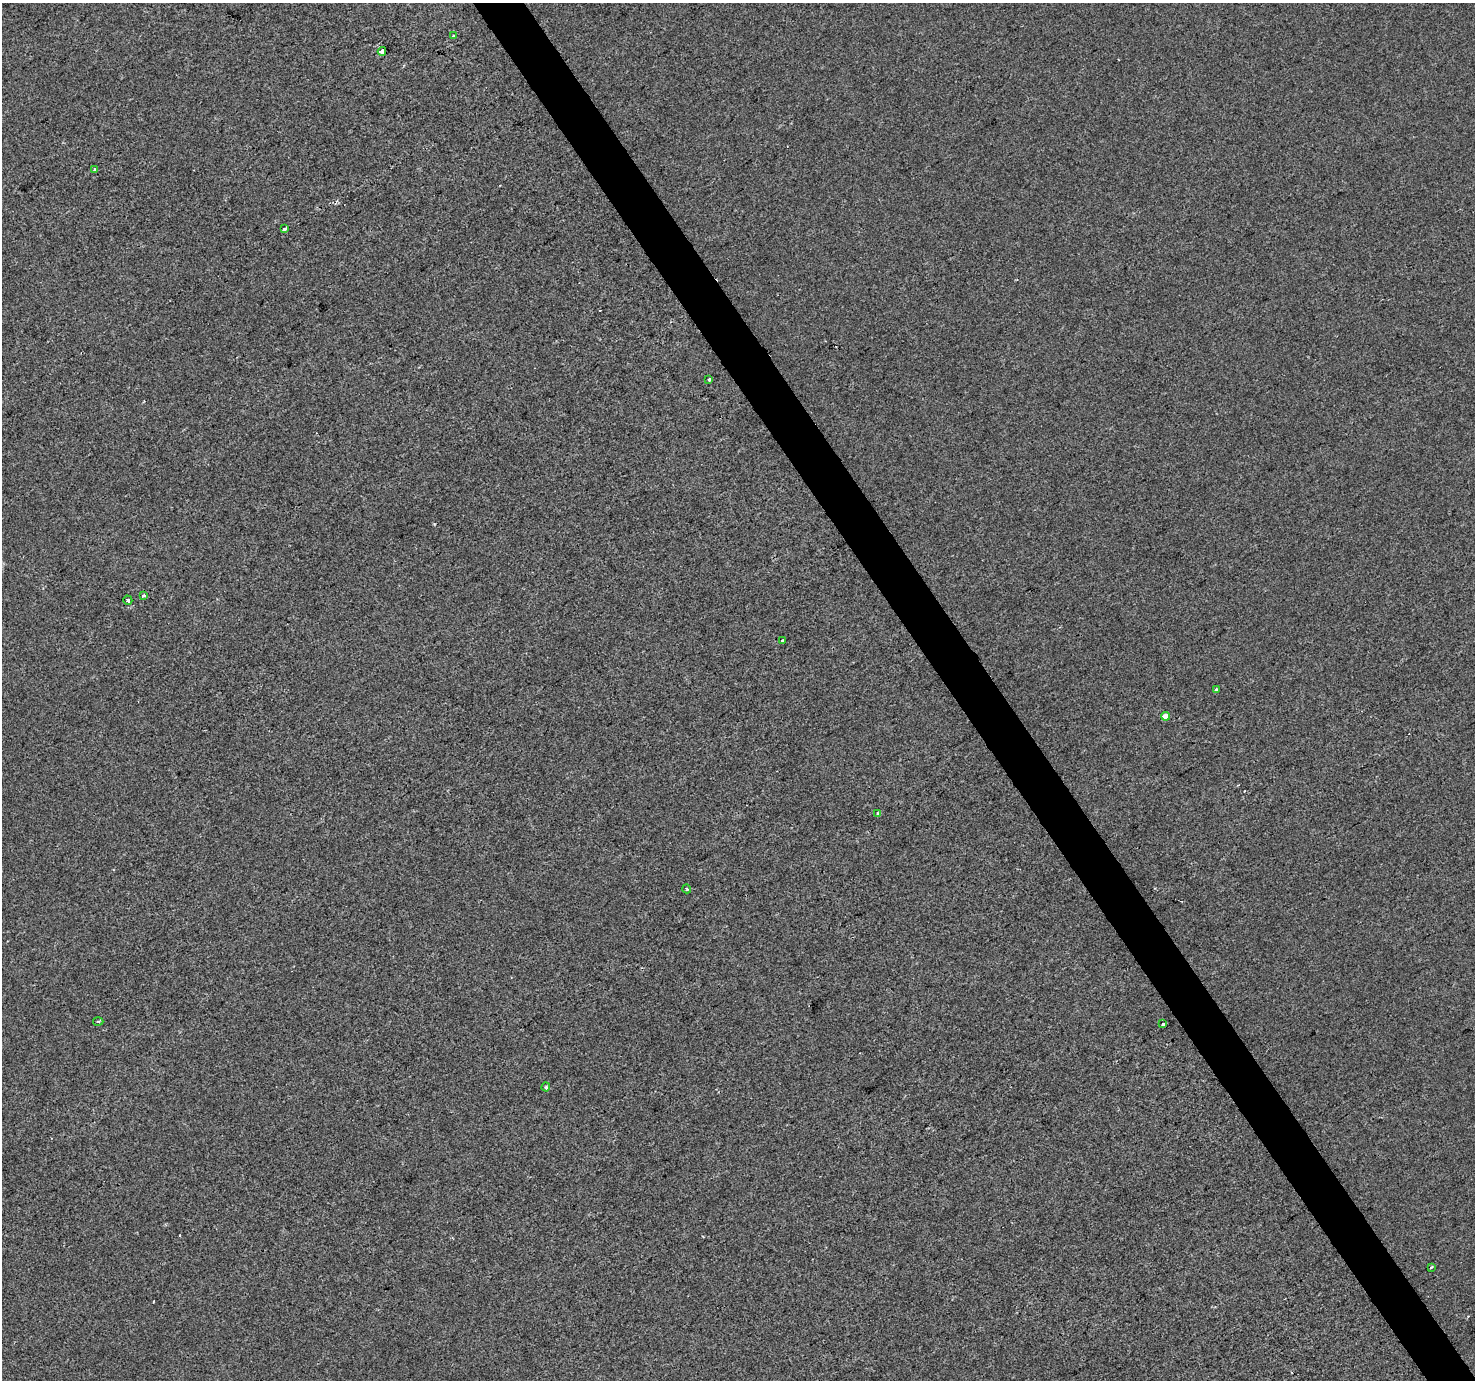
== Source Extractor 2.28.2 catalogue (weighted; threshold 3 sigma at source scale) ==
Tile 6 of 4 x 4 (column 2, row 2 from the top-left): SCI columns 1476-2948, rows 2934-4311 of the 5894 x 5806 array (HDU 1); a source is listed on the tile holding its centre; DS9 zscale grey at full resolution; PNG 1477 x 1382 px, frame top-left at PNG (2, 3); each listed source drawn as its Kron ellipse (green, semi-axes under 4 px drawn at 4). Shown black and unused: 3% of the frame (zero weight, under 2 of 3 exposures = <1% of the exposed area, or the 3 px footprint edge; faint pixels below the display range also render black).
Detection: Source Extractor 2.28.2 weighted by HDU 2 'WHT'; one run over the whole footprint, this tile lists its part. Background -5.05e-04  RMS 0.0042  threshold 0.0188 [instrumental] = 3 sigma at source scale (4.5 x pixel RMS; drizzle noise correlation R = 1.50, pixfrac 1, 0.0396/0.0396 arcsec/px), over >= 5 px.
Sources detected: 20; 4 cosmic-ray / hot-pixel residue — neither listed nor drawn; the other 16 listed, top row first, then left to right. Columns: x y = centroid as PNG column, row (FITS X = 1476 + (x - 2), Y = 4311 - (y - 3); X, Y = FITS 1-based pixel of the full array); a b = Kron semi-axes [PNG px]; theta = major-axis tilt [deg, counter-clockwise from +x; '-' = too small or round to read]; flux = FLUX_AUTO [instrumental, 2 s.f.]
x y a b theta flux
453 36 3 2 - 0.81
382 51 4 4 - 27
95 169 4 3 - 0.55
285 229 3 3 - 5.3
709 379 3 3 - 1.1
143 596 3 3 - 2.4
128 600 5 3 - 3.8
783 641 4 3 - 0.78
1216 690 4 3 - 1.5
1165 716 4 4 - 3.9
878 813 4 3 - 0.71
687 889 4 3 - 0.39
98 1021 5 3 - 0.47
1163 1024 3 3 - 2.8
546 1087 4 4 - 0.5
1431 1267 3 2 - 0.6
Overlapping masked pixels (flux is a lower limit): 1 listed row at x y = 382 51